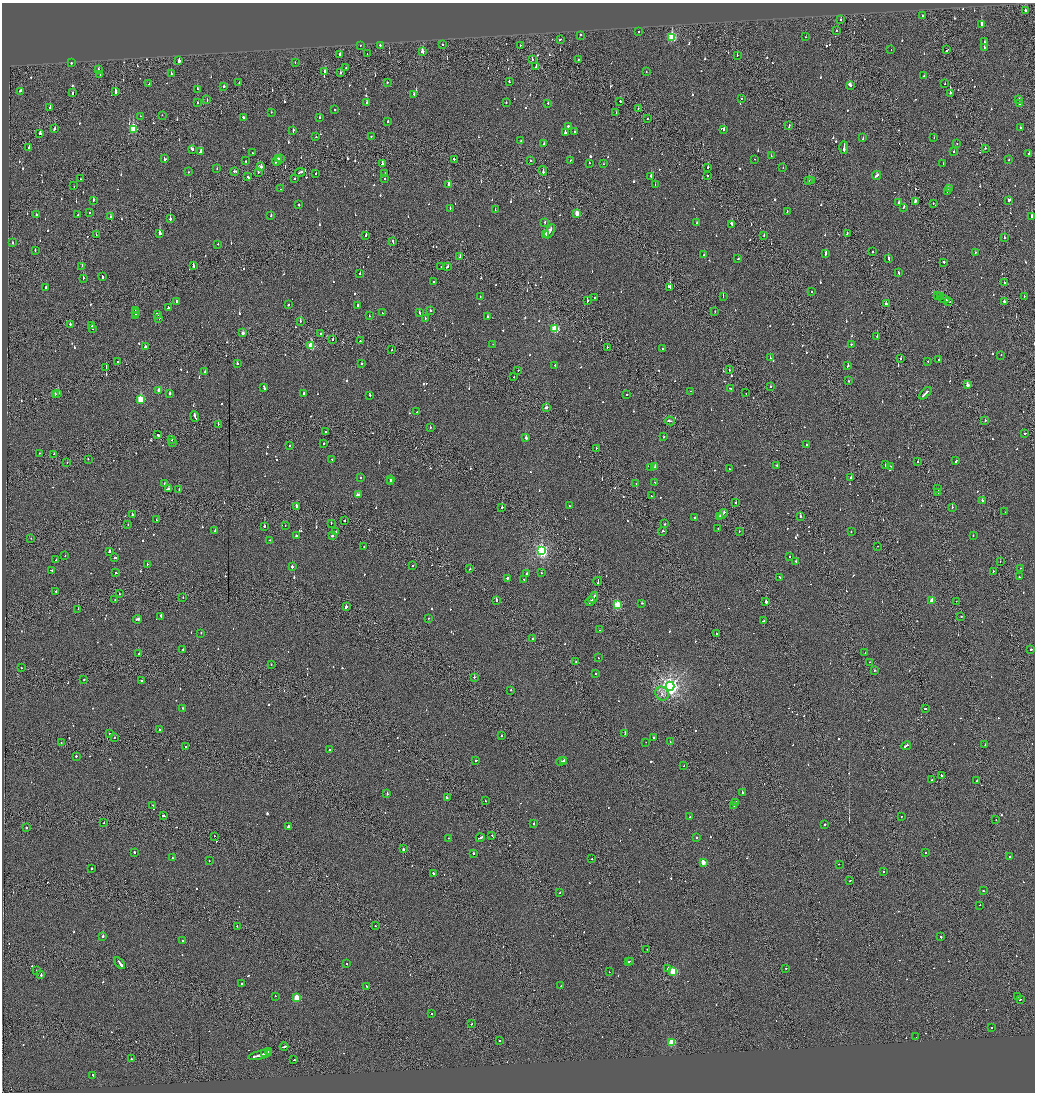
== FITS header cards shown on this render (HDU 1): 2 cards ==
NAXIS1  =                 2065
NAXIS2  =                 2180

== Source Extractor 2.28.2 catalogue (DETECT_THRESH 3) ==
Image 2065 x 2180 px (HDU 1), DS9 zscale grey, zoomed out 1/2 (1 PNG px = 2 x 2 image px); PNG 1037 x 1094 px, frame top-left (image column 1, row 2179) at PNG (2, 3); each listed source drawn as its Kron ellipse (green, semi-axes under 4 px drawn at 4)
Background -0.127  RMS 0.1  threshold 0.309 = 3 sigma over >= 5 px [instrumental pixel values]
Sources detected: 1056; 70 cannot appear on this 1/2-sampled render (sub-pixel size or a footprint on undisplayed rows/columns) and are neither listed nor drawn; of the other 986, the 500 brightest by FLUX_AUTO listed and drawn (486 fainter detections omitted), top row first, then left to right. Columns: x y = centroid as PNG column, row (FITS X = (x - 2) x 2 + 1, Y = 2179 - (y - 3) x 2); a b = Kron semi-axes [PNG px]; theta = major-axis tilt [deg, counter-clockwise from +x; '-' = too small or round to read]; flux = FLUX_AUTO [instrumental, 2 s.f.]
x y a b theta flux
1025 10 2 2 - 260
923 15 2 2 - 200
841 20 3 2 - 83
981 25 3 2 - 660
837 30 2 2 - 69
639 32 2 2 - 71
580 35 2 2 - 130
806 37 2 1 - 100
672 38 4 3 - 1100
560 39 2 2 - 110
985 42 2 2 - 240
442 44 2 2 - 97
361 45 2 2 - 84
520 45 2 1 - 83
380 46 2 2 - 350
984 47 2 2 - 120
891 50 2 2 - 110
947 50 4 2 - 160
422 51 2 2 - 330
340 54 2 2 - 160
367 54 2 1 - 86
737 55 2 1 - 110
532 59 2 2 - 110
578 59 2 2 - 76
179 61 2 2 - 580
295 62 2 2 - 68
71 63 2 2 - 310
536 66 3 2 - 730
346 68 2 1 - 76
98 69 2 2 - 79
324 71 3 2 - 120
646 72 2 2 - 98
340 73 2 1 - 170
171 74 2 2 - 110
100 75 2 2 - 86
924 76 2 2 - 270
509 81 2 2 - 93
239 82 2 2 - 83
387 82 2 2 - 130
149 84 2 2 - 120
945 84 2 1 - 250
850 85 3 2 - 410
224 86 2 2 - 220
197 89 2 2 - 96
20 91 2 2 - 130
115 92 3 2 - 1300
73 93 2 2 - 140
950 93 2 2 - 320
414 94 2 2 - 94
742 98 2 1 - 150
1019 99 2 2 - 70
207 100 2 2 - 78
620 101 2 2 - 100
198 102 2 2 - 110
367 102 2 2 - 130
506 102 2 2 - 200
548 103 2 2 - 130
1020 104 3 2 - 910
50 107 3 2 - 110
638 108 2 1 - 100
334 109 2 2 - 74
271 112 2 1 - 110
616 113 2 1 - 150
162 115 2 2 - 87
140 116 2 2 - 81
244 118 4 2 - 220
319 118 2 2 - 83
647 118 2 1 - 76
388 121 2 2 - 360
789 125 3 1 - 220
568 126 2 1 - 2500
1020 128 2 2 - 100
54 129 3 2 - 230
133 129 4 3 - 870
724 130 2 2 - 530
293 131 3 2 - 210
574 132 2 2 - 83
565 133 2 2 - 1300
40 134 2 2 - 180
371 136 2 2 - 280
316 137 2 2 - 73
863 138 3 2 - 310
934 138 2 2 - 97
521 140 2 1 - 110
957 143 2 2 - 290
544 144 2 2 - 97
844 147 6 2 -89 500
29 148 2 2 - 650
985 148 2 2 - 220
192 149 3 2 - 420
954 151 2 2 - 250
201 152 3 2 - 380
252 153 2 2 - 100
1029 154 2 2 - 91
771 156 2 1 - 410
164 158 3 2 - 130
280 158 2 2 - 170
279 159 3 1 - 160
454 159 2 1 - 720
755 159 2 2 - 110
570 160 2 2 - 75
1009 160 2 2 - 77
246 161 2 2 - 87
277 161 5 2 - 420
530 161 2 2 - 70
589 163 2 2 - 70
382 164 2 2 - 470
603 164 2 2 - 67
943 164 2 2 - 75
261 167 4 2 - 97
708 167 2 1 - 330
783 168 2 2 - 71
217 169 2 2 - 97
235 171 3 2 - 270
543 171 5 2 - 430
188 172 2 2 - 82
258 172 2 2 - 72
300 172 5 2 - 280
316 173 2 2 - 81
385 173 2 2 - 79
708 175 2 2 - 70
877 175 5 2 - 290
651 176 2 2 - 160
248 177 3 2 - 180
385 178 2 2 - 150
81 179 2 1 - 97
295 179 2 2 - 86
809 180 2 2 - 230
812 180 2 2 - 590
449 184 3 2 - 980
655 184 2 2 - 180
74 186 2 1 - 150
280 189 2 1 - 74
949 189 4 2 - 190
948 191 2 2 - 280
93 200 2 2 - 88
1009 200 3 2 - 270
915 201 4 2 - 390
899 202 3 2 - 170
933 203 2 1 - 120
299 205 2 2 - 98
904 207 3 2 - 150
450 208 2 2 - 95
495 210 2 2 - 87
787 211 3 2 - 130
90 213 2 2 - 74
577 213 3 2 - 350
36 214 2 2 - 90
78 215 2 2 - 140
110 216 2 2 - 200
271 216 2 2 - 160
1032 216 2 2 - 510
170 219 2 2 - 520
545 222 2 2 - 85
697 223 2 2 - 110
732 224 3 2 - 550
550 231 8 2 61 700
160 233 2 2 - 810
847 233 3 1 - 210
96 235 2 1 - 280
366 235 2 1 - 1200
545 235 4 2 - 310
764 235 2 2 - 75
1004 238 2 2 - 150
393 242 3 2 - 200
13 243 2 2 - 68
218 244 2 2 - 93
35 250 2 1 - 120
873 252 2 2 - 130
975 252 2 2 - 140
825 254 4 2 - 270
704 255 2 2 - 87
460 257 2 1 - 160
738 259 2 1 - 130
888 259 4 2 - 310
944 262 2 1 - 750
82 266 2 2 - 100
193 266 3 2 - 230
448 266 3 2 - 280
441 267 2 1 - 72
899 272 2 2 - 300
360 274 2 2 - 130
102 277 3 2 - 180
83 278 2 2 - 300
433 282 2 2 - 170
1005 283 2 2 - 100
46 287 2 2 - 92
670 287 3 2 - 520
811 291 2 2 - 84
480 296 2 2 - 70
938 296 2 2 - 130
1024 296 2 2 - 83
723 297 2 2 - 250
940 297 3 2 - 380
594 298 2 1 - 90
944 299 6 1 -25 530
176 301 2 2 - 170
587 301 3 2 - 85
949 301 4 2 - 500
1004 301 3 2 - 210
886 304 3 2 - 220
288 305 2 2 - 120
358 305 3 2 - 130
168 307 2 2 - 150
135 310 3 1 - 150
430 311 2 2 - 99
715 311 2 1 - 75
135 313 2 2 - 220
382 313 3 2 - 140
419 313 2 2 - 120
157 314 3 2 - 160
136 316 3 2 - 230
369 316 2 2 - 87
487 316 2 2 - 160
159 318 2 2 - 89
425 318 2 2 - 71
300 321 2 2 - 420
70 324 2 2 - 240
92 326 2 2 - 100
92 328 2 1 - 94
555 329 3 3 - 1100
242 333 3 2 - 150
321 333 2 2 - 87
877 337 2 2 - 210
333 339 2 1 - 310
360 341 2 2 - 110
493 344 2 1 - 120
851 344 2 2 - 260
311 346 3 3 - 780
145 347 3 2 - 150
607 347 2 2 - 91
662 348 2 2 - 100
392 350 2 1 - 85
1001 355 2 2 - 110
770 358 2 2 - 110
901 359 2 2 - 280
939 360 2 2 - 110
928 361 2 2 - 120
118 362 2 2 - 88
237 363 2 2 - 280
362 364 2 2 - 89
555 365 2 2 - 77
848 366 2 2 - 190
106 368 3 1 - 200
518 370 2 2 - 210
729 370 2 1 - 120
205 372 2 2 - 120
514 377 2 2 - 93
848 381 2 1 - 340
967 385 3 2 - 170
264 387 3 2 - 230
771 387 2 2 - 150
730 388 4 2 - 190
159 390 2 2 - 140
691 391 2 2 - 84
58 393 3 2 - 210
746 393 2 1 - 78
925 393 8 2 46 460
56 394 3 2 - 150
170 394 2 2 - 400
303 394 3 2 - 140
370 395 2 1 - 720
627 395 2 2 - 190
141 399 3 3 - 950
546 407 3 2 - 140
417 412 2 2 - 150
195 417 5 2 - 360
985 420 2 2 - 99
670 421 5 2 - 320
218 424 2 1 - 130
430 427 2 2 - 94
326 432 3 2 - 280
1025 433 2 2 - 270
158 435 2 2 - 600
663 437 2 2 - 420
526 438 3 2 - 360
171 440 2 2 - 80
172 443 2 1 - 270
324 443 2 2 - 230
290 445 2 2 - 89
806 445 2 2 - 67
596 448 2 1 - 100
40 453 2 2 - 67
54 454 2 1 - 69
88 459 2 2 - 83
331 459 2 2 - 86
918 461 2 1 - 120
956 461 3 2 - 190
67 462 2 1 - 91
777 465 2 2 - 80
885 465 2 2 - 340
891 466 2 2 - 75
651 467 2 2 - 79
655 467 2 2 - 250
729 469 2 1 - 120
360 477 2 2 - 96
851 477 2 2 - 120
390 479 2 2 - 88
391 481 2 2 - 290
655 482 3 1 - 210
164 484 2 2 - 110
636 484 2 2 - 200
168 489 4 2 - 220
179 489 2 2 - 78
938 489 2 1 - 120
938 492 2 1 - 120
358 495 4 2 - 260
651 496 2 1 - 93
982 500 2 2 - 310
736 502 2 2 - 110
296 506 4 2 - 200
569 506 2 2 - 76
502 507 2 2 - 210
952 507 2 2 - 100
1005 512 2 1 - 230
132 514 2 2 - 320
723 514 5 2 - 370
720 516 3 2 - 230
800 516 2 2 - 250
695 517 2 2 - 110
156 520 2 2 - 140
345 521 2 1 - 540
331 523 2 2 - 160
128 524 2 1 - 220
665 524 2 2 - 72
285 525 2 2 - 74
264 526 2 2 - 330
718 528 2 1 - 74
215 531 2 2 - 73
336 531 2 2 - 97
663 531 2 2 - 83
739 531 2 2 - 90
851 532 2 2 - 67
332 535 2 2 - 320
973 535 2 2 - 130
296 536 2 2 - 120
31 538 2 1 - 70
270 540 2 2 - 80
364 546 2 2 - 180
878 546 2 1 - 96
109 551 2 2 - 250
542 551 4 3 - 3900
65 556 2 2 - 67
790 557 2 2 - 68
115 558 2 2 - 130
56 560 2 2 - 130
796 561 2 2 - 72
1000 561 2 1 - 180
147 564 2 2 - 150
412 565 2 2 - 67
292 567 2 2 - 210
1020 568 2 2 - 71
470 569 2 2 - 85
52 570 4 2 - 370
993 571 2 2 - 98
116 573 2 2 - 130
526 573 2 2 - 120
541 573 2 2 - 82
779 577 2 2 - 85
1019 577 2 2 - 68
507 578 2 2 - 130
524 579 2 2 - 120
598 581 4 1 - 310
56 591 2 2 - 140
119 594 2 2 - 92
593 597 6 1 57 450
183 598 2 1 - 84
115 600 2 1 - 80
496 600 2 2 - 520
590 601 5 2 - 290
932 601 3 3 - 340
956 601 2 1 - 91
766 602 2 2 - 3300
642 603 2 2 - 160
617 605 3 3 - 1300
346 607 2 2 - 530
78 609 2 1 - 75
161 616 4 2 - 470
961 616 2 2 - 430
428 618 2 2 - 68
137 619 4 2 - 260
763 621 4 2 - 260
599 630 2 1 - 450
201 633 2 2 - 88
717 634 2 1 - 330
532 639 2 2 - 120
183 649 2 2 - 1500
1030 650 2 2 - 460
865 653 2 1 - 68
139 654 2 2 - 160
598 658 2 2 - 71
576 661 2 1 - 92
870 662 2 1 - 130
271 664 2 2 - 82
21 668 2 2 - 74
874 670 2 2 - 150
596 673 2 2 - 100
474 677 2 2 - 140
84 679 2 2 - 130
141 680 2 2 - 70
670 686 4 4 - 9500
510 690 2 2 - 120
662 694 7 6 - 110
182 708 2 2 - 110
925 709 2 2 - 140
159 729 2 2 - 160
109 733 2 1 - 340
625 734 3 2 - 550
501 736 2 2 - 130
114 737 2 1 - 70
654 738 2 2 - 100
646 742 2 2 - 67
670 742 2 2 - 110
61 743 2 1 - 73
985 744 2 2 - 130
186 746 2 1 - 72
906 746 5 2 - 350
329 750 2 2 - 130
76 756 2 2 - 290
475 760 2 2 - 120
561 761 5 1 - 370
564 761 3 2 - 440
683 766 2 2 - 120
941 775 2 2 - 140
931 780 2 1 - 90
977 781 2 2 - 110
742 792 2 2 - 780
387 793 2 2 - 110
447 798 3 2 - 360
485 801 2 2 - 120
736 803 2 1 - 350
153 805 2 2 - 85
734 806 2 2 - 110
164 816 3 2 - 280
690 817 2 2 - 96
901 817 2 2 - 93
996 819 2 1 - 100
104 822 2 2 - 76
534 824 2 2 - 100
825 824 2 2 - 1000
289 826 3 2 - 250
26 828 2 2 - 270
492 835 2 1 - 200
214 836 2 1 - 100
696 837 2 2 - 140
448 838 2 2 - 100
480 838 4 2 - 400
403 849 3 2 - 270
134 852 2 2 - 400
474 853 2 2 - 370
925 853 2 2 - 86
1010 856 2 2 - 150
172 857 2 2 - 90
592 859 2 1 - 95
209 861 2 2 - 81
703 862 3 3 - 310
839 864 2 2 - 78
92 868 2 2 - 140
883 872 2 2 - 140
433 873 2 2 - 220
850 881 2 2 - 110
983 891 2 2 - 250
560 893 2 1 - 87
980 905 2 1 - 130
237 926 2 2 - 79
375 926 2 1 - 67
103 936 2 2 - 650
941 937 2 2 - 350
182 941 2 2 - 99
647 949 2 1 - 130
631 961 2 2 - 260
629 962 2 2 - 310
120 963 6 2 -52 440
347 964 2 1 - 74
786 968 2 1 - 240
667 969 4 2 - 300
36 970 2 1 - 68
673 971 3 3 - 1200
609 972 2 1 - 98
41 974 3 2 - 220
242 983 2 2 - 120
367 986 3 2 - 170
561 986 2 2 - 120
275 996 2 2 - 68
1017 996 2 1 - 160
297 997 3 3 - 630
1020 999 2 1 - 96
431 1014 2 2 - 92
472 1024 2 2 - 150
991 1027 2 1 - 120
916 1037 2 2 - 84
500 1041 2 2 - 120
672 1042 3 3 - 850
284 1047 4 1 - 450
268 1052 4 1 - 260
265 1053 2 2 - 500
260 1055 11 2 14 970
131 1059 2 2 - 130
294 1060 2 2 - 99
93 1075 2 2 - 110
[486 fainter detections neither listed nor drawn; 70 sub-pixel or undisplayed-footprint detections neither listed nor drawn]